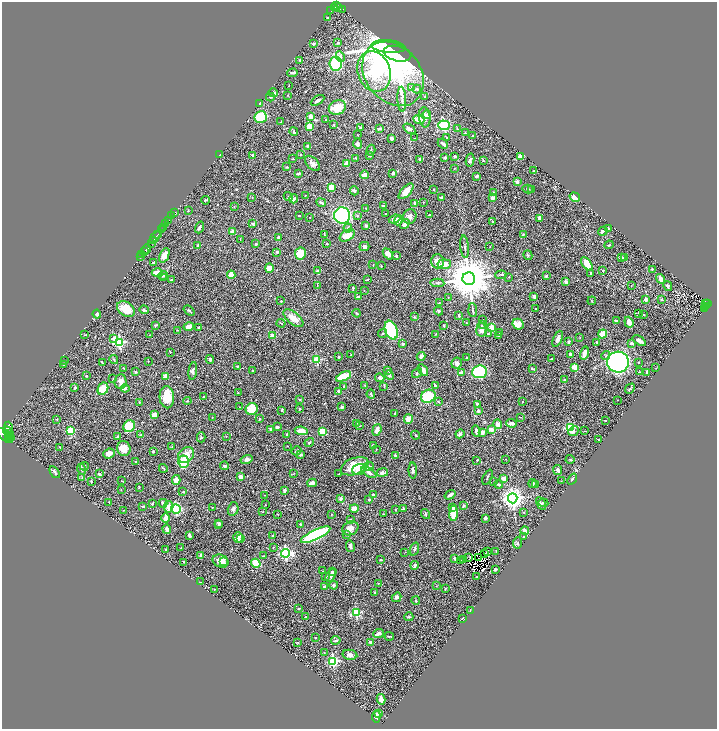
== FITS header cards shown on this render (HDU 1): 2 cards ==
NAXIS1  =                 1429
NAXIS2  =                 1453

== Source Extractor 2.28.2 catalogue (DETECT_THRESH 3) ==
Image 1429 x 1453 px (HDU 1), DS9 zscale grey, zoomed out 1/2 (1 PNG px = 2 x 2 image px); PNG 719 x 731 px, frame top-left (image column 1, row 1453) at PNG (2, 2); each listed source drawn as its Kron ellipse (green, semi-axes under 4 px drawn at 4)
Background 0.419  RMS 0.016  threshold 0.0479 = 3 sigma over >= 5 px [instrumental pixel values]
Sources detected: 536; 26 cannot appear on this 1/2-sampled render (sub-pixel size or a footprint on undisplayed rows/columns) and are neither listed nor drawn; of the other 510, the 500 brightest by FLUX_AUTO listed and drawn (10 fainter detections omitted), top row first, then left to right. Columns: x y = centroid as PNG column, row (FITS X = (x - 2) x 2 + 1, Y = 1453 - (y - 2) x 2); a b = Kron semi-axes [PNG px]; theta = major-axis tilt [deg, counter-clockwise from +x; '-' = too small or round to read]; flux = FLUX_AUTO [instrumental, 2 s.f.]
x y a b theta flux
337 5 4 3 - 210
335 7 3 2 - 99
339 8 4 3 - 110
343 9 2 1 - 11
331 10 3 1 - 65
328 17 4 2 - 4.7
314 43 3 2 - 6.4
338 43 3 3 - 3.2
388 47 17 6 -5 490
397 54 14 7 -13 6200
340 57 5 4 - 10
300 60 3 2 - 2.8
336 64 7 6 - 130
374 71 20 16 -71 340
293 73 5 2 - 5.6
393 74 35 27 -50 400
289 86 2 1 - 0.86
412 88 4 3 - 4.3
417 89 4 4 - 5
273 93 4 3 - 9.3
288 95 3 2 - 1.4
270 97 4 2 - 2.3
425 97 3 2 - 2.6
402 99 12 3 -87 12
317 100 7 3 31 11
260 103 3 2 - 11
337 107 9 7 22 63
427 114 4 3 - 4.5
311 116 3 3 - 13
261 117 6 6 - 150
425 117 10 5 -84 17
419 119 5 3 - 48
326 120 3 2 - 1.7
281 122 3 2 - 1.5
334 125 3 3 - 2.8
444 125 6 5 - 140
310 126 4 3 - 62
361 128 3 3 - 6
380 129 4 2 - 5.8
409 129 7 4 -34 7.1
457 129 4 3 - 3.2
294 132 4 3 - 5.1
465 133 3 2 - 1.7
357 135 2 2 - 1.3
472 136 2 2 - 2
391 138 3 2 - 9.1
415 138 2 1 - 1.5
447 138 4 2 - 3
358 144 5 3 - 5.8
443 144 6 3 -43 6.1
307 146 4 3 - 3
371 150 5 3 - 3.3
220 155 3 1 - 1.4
252 155 2 2 - 7.2
300 155 3 2 - 1.3
370 156 4 3 - 2.4
455 156 4 3 - 4.9
520 157 3 3 - 30
356 158 3 2 - 1.6
445 158 4 3 - 5
293 159 4 2 - 1.6
419 159 3 3 - 5.3
470 160 6 4 78 6.8
483 161 3 2 - 1.5
312 163 9 5 -45 12
347 163 3 3 - 19
287 167 3 3 - 2
454 168 3 2 - 1.4
534 171 3 2 - 1.8
298 173 4 2 - 4.4
393 173 2 2 - 11
364 175 4 3 - 10
477 176 3 2 - 4.5
517 182 3 3 - 10
331 187 4 4 - 34
433 189 2 2 - 1.3
528 189 5 3 - 3.3
532 189 3 3 - 3.3
354 191 4 3 - 5.3
406 191 10 4 47 23
494 193 3 3 - 4.8
288 196 5 4 - 3.9
305 196 2 1 - 1.1
252 197 2 2 - 1.1
442 197 4 3 - 3.4
575 197 5 4 - 18
492 198 4 3 - 7
294 199 4 3 - 11
205 200 4 2 - 3.9
423 202 2 2 - 1
321 203 5 2 - 9.6
415 203 3 3 - 8.5
383 205 3 2 - 3
234 207 3 2 - 1.1
366 208 2 1 - 0.92
188 211 4 1 - 0.99
175 212 2 1 - 33
386 214 2 2 - 3.1
299 215 2 2 - 2.7
342 215 8 8 - 430
429 215 2 2 - 2.3
172 216 3 1 - 110
357 216 3 3 - 2.1
410 216 7 6 - 12
310 217 2 2 - 0.94
539 218 4 2 - 9.3
395 219 6 3 21 17
399 220 5 4 - 14
168 221 2 2 - 190
492 221 2 2 - 2.8
166 224 4 1 - 89
253 224 4 4 - 3.8
405 224 5 4 - 17
366 225 3 2 - 6.6
164 227 3 2 - 450
199 227 6 3 69 6
348 228 4 4 - 4
608 228 2 2 - 2.9
161 229 3 2 - 120
232 231 4 3 - 15
603 231 5 3 - 5.1
158 234 4 3 - 120
523 234 2 1 - 2.1
324 235 4 3 - 2.2
347 235 8 5 29 38
155 237 7 1 52 140
279 237 3 3 - 9
240 239 3 2 - 0.91
153 241 2 1 - 150
151 244 3 2 - 110
256 244 2 2 - 5.8
327 244 3 2 - 3.3
609 245 4 2 - 1.7
198 246 4 3 - 8
364 246 5 4 - 7.3
490 246 2 2 - 1.2
465 247 11 2 -84 5.3
146 249 5 2 - 320
144 251 3 1 - 160
277 252 4 3 - 4.3
300 253 6 5 - 54
142 254 3 2 - 86
388 254 6 4 -49 19
164 255 8 4 66 21
528 255 5 3 - 3.5
397 256 3 2 - 3.5
140 257 4 1 - 60
621 258 3 3 - 3.1
625 258 3 3 - 6.9
437 261 7 6 - 17
153 263 2 2 - 7.6
444 264 7 5 6 26
587 264 7 4 -52 48
373 265 3 2 - 1.6
381 266 3 3 - 2.4
269 268 5 4 - 23
652 269 2 2 - 2.7
603 270 2 2 - 4.2
317 271 4 3 - 6.6
157 273 6 3 -2 46
591 273 3 2 - 2.2
231 275 4 4 - 18
501 275 5 3 - 3.8
163 276 5 3 - 4.9
546 276 4 3 - 3.7
509 277 3 2 - 1.3
164 278 2 2 - 1.2
171 279 3 2 - 2.6
469 279 6 6 - 14000
661 279 5 3 - 22
367 280 4 1 - 2.1
566 282 4 3 - 8.4
437 283 7 1 -4 3.3
317 285 4 2 - 2.3
631 285 3 2 - 1.3
668 286 5 3 - 6.9
353 288 3 2 - 2.7
364 291 2 2 - 1.2
534 296 3 3 - 6.5
358 297 3 3 - 4.6
448 297 2 2 - 0.96
646 299 3 2 - 9.5
661 299 3 2 - 2
281 301 3 2 - 2.3
592 301 4 2 - 1.7
439 303 2 2 - 1.6
706 304 4 1 - 18
708 304 4 1 - 38
706 307 2 1 - 17
705 308 2 1 - 12
126 309 9 7 -33 47
536 309 4 1 - 1.7
144 310 4 3 - 6.9
473 310 7 2 -87 3.8
189 311 6 2 -39 4.3
439 311 4 4 - 4.5
357 313 4 3 - 2.9
638 313 2 2 - 1.1
97 314 4 3 - 6.3
459 315 4 3 - 3.2
643 315 3 2 - 2.3
414 317 4 3 - 2.5
293 318 12 6 -39 33
482 319 2 1 - 1.5
616 321 3 2 - 5.7
466 322 2 2 - 1.2
629 322 5 4 - 14
281 323 4 1 - 1.7
518 324 6 5 - 37
156 325 4 3 - 2.6
483 325 4 2 - 3.9
444 326 2 2 - 2.2
189 327 5 3 - 22
199 327 3 2 - 3
491 327 4 3 - 22
177 330 4 2 - 1.6
391 330 10 6 -71 230
481 330 7 5 -84 16
499 332 4 2 - 2.7
383 334 5 3 - 4.1
436 334 3 2 - 1.2
488 334 2 2 - 2.1
602 334 5 4 - 41
85 335 2 2 - 0.97
149 335 2 2 - 0.97
499 335 3 3 - 6.7
273 336 4 3 - 11
580 337 2 2 - 1.3
114 338 3 2 - 24
558 339 8 3 67 16
639 341 7 3 -33 9.3
119 342 4 3 - 300
568 342 4 3 - 4.2
597 342 3 3 - 2.2
631 343 4 3 - 6.3
403 344 3 2 - 7.8
170 352 2 2 - 1.9
584 353 7 3 75 20
571 354 4 2 - 9.5
351 355 2 2 - 3.2
421 356 4 3 - 14
606 356 4 3 - 4
338 357 2 2 - 2.5
466 358 2 1 - 1.7
114 359 4 2 - 2.8
317 359 3 3 - 130
552 359 3 2 - 2.9
64 360 2 1 - 1.1
210 360 4 3 - 4.7
148 361 3 2 - 1.2
102 362 3 1 - 2
618 362 11 10 - 870
638 362 2 1 - 1.2
457 363 5 5 - 7.9
64 364 2 2 - 3.7
237 366 3 3 - 2
575 367 3 3 - 49
123 368 3 2 - 1.9
532 368 4 2 - 3
656 368 3 1 - 0.95
388 370 4 3 - 4.4
423 370 6 4 -58 12
193 371 9 4 81 10
252 371 2 2 - 3.7
135 372 3 3 - 4.1
462 372 4 3 - 7.6
479 372 7 6 - 240
639 372 4 1 - 1.5
647 372 4 2 - 7.3
417 373 5 3 - 3.3
389 375 5 4 - 5.7
86 376 2 2 - 2.3
165 376 3 3 - 15
344 376 8 3 24 75
380 378 5 3 - 13
113 379 3 2 - 1.5
564 379 3 2 - 2
120 381 7 6 - 15
365 385 2 2 - 1.2
344 386 3 2 - 2
384 386 4 2 - 2.7
435 386 3 3 - 7.2
75 387 3 2 - 3.1
125 388 4 3 - 5.3
103 389 6 5 - 47
630 389 5 2 - 3.4
339 391 4 3 - 5
238 393 2 2 - 1.1
371 394 4 3 - 2.9
428 396 7 6 - 130
167 397 11 7 -88 62
203 397 3 2 - 2
300 399 3 2 - 2
617 400 2 1 - 1.2
187 401 4 2 - 2.3
139 402 3 2 - 1.6
438 402 4 2 - 2.2
523 402 2 2 - 1.5
477 404 4 2 - 3.2
240 407 3 2 - 1.3
342 407 3 2 - 11
252 409 6 6 - 58
299 409 3 2 - 4.1
282 410 3 2 - 3.8
478 411 4 4 - 4.8
395 413 2 2 - 2.2
154 415 4 3 - 14
212 417 2 1 - 0.93
520 417 3 2 - 1.3
57 419 3 2 - 1.5
260 419 2 2 - 2.3
408 419 4 4 - 20
605 421 2 2 - 5.7
357 423 3 2 - 1.4
511 423 5 3 - 17
498 424 4 3 - 14
129 426 6 5 - 89
360 426 3 2 - 1.3
277 427 4 3 - 5
570 427 3 3 - 230
8 428 6 4 88 1100
271 429 3 2 - 5.7
70 430 3 3 - 160
377 430 6 3 72 21
491 430 3 3 - 17
7 431 5 2 - 530
301 431 6 4 -9 30
476 431 6 2 -84 8.9
573 431 6 3 41 13
585 431 2 2 - 1.4
322 432 3 3 - 90
482 432 3 3 - 20
10 433 2 2 - 160
287 434 3 2 - 3
460 434 4 3 - 7.2
5 435 10 5 -40 1500
8 435 2 1 - 100
141 435 3 2 - 2.2
415 435 4 3 - 2.6
226 436 2 2 - 1.2
117 437 3 2 - 2.3
201 437 5 3 - 4
10 438 3 2 - 160
599 440 2 2 - 2.8
309 442 5 3 - 3.3
373 445 2 2 - 8.7
287 446 3 2 - 1.2
60 447 3 2 - 2.4
172 447 3 2 - 1.8
124 449 7 6 - 38
376 449 2 2 - 1.1
153 451 3 2 - 3.2
296 451 5 2 - 4.6
109 453 6 5 - 21
186 455 9 7 47 26
301 455 4 3 - 2.8
395 455 3 2 - 3.8
247 459 6 4 16 7.8
506 459 2 2 - 1.1
570 459 4 2 - 2.5
477 460 2 2 - 3.5
135 461 2 2 - 1.4
184 462 6 5 - 72
84 466 4 3 - 2.9
225 466 4 3 - 5.1
355 466 14 8 21 69
368 466 5 3 - 6.2
163 468 4 2 - 2.7
82 469 6 3 -73 4.1
359 469 7 5 18 13
413 470 8 3 -87 7.5
558 470 5 4 - 9.8
55 472 7 2 -55 6.1
369 472 8 4 -34 11
382 473 6 4 10 6.1
99 474 3 2 - 7
294 474 3 2 - 1.5
339 474 3 2 - 1.9
82 477 3 2 - 1.3
241 477 4 3 - 16
487 477 8 2 64 2.5
504 479 4 3 - 20
572 479 6 3 54 4.2
176 480 5 3 - 33
91 481 3 2 - 2.4
122 481 3 2 - 1.5
561 481 3 2 - 0.88
493 482 3 2 - 1.6
312 483 5 3 - 12
533 483 4 3 - 4.7
499 484 4 3 - 3.8
536 485 4 3 - 2.4
139 487 3 2 - 1.8
121 490 2 2 - 1.5
284 490 4 3 - 5.5
183 492 3 2 - 1.9
265 495 2 2 - 1.1
373 495 3 2 - 5.4
450 495 6 2 35 13
513 498 5 4 - 1900
341 499 3 3 - 6.1
369 500 3 3 - 1.5
109 502 2 1 - 1.3
152 503 3 2 - 2.2
163 503 4 3 - 9.3
543 503 5 3 - 2.7
541 504 7 4 -62 4.5
265 505 2 2 - 0.96
143 506 4 2 - 2.8
463 506 4 3 - 3.5
169 507 6 4 80 18
212 507 2 2 - 1
453 507 3 2 - 6.6
354 508 4 3 - 18
176 509 5 4 - 190
233 509 7 5 75 9.1
403 509 3 2 - 2.9
124 510 3 2 - 1.1
395 510 2 2 - 1.3
263 512 2 2 - 1.3
524 512 2 2 - 1.3
454 513 7 3 84 54
277 514 3 2 - 1.3
331 514 2 2 - 1.1
383 514 2 1 - 1.3
425 514 5 2 - 3.4
166 518 4 3 - 25
485 518 3 3 - 6.9
350 520 3 3 - 2.2
219 523 3 3 - 4.3
218 525 2 2 - 1.8
300 525 3 2 - 2.2
350 528 8 6 26 17
167 529 5 4 - 7.8
525 531 4 3 - 14
346 534 3 3 - 3.3
189 535 4 2 - 8.9
273 535 3 2 - 3.9
316 535 16 5 25 300
238 537 5 4 - 15
524 537 3 3 - 4.7
241 539 4 2 - 2.5
518 543 6 3 84 4
350 546 6 4 -76 5.8
273 547 3 2 - 1.4
181 548 2 2 - 1.9
166 549 2 2 - 2.2
414 549 7 3 71 5.5
487 551 3 2 - 3.9
496 551 3 2 - 1.3
405 552 2 2 - 1
286 553 4 4 - 550
484 554 3 2 - 1.5
201 555 4 3 - 5.5
264 556 2 2 - 1.2
478 557 3 1 - 0.9
455 558 4 2 - 6.5
469 558 3 1 - 2.2
464 559 2 2 - 1.4
380 560 2 2 - 1.9
460 560 2 2 - 1.4
221 561 8 6 -24 21
183 562 3 2 - 1.2
224 562 4 3 - 3.7
256 563 5 4 - 73
415 565 4 3 - 6.7
495 569 3 3 - 5.7
323 571 2 2 - 0.93
332 572 4 3 - 5.9
331 575 7 4 56 9.9
325 576 3 3 - 3.7
477 576 2 2 - 1.7
200 582 2 1 - 0.99
378 583 3 2 - 0.97
334 585 4 3 - 4.9
324 586 3 2 - 3.2
436 586 2 1 - 0.97
214 589 2 2 - 1.6
445 589 3 2 - 2.4
374 592 3 2 - 1.9
397 597 5 3 - 12
416 601 4 2 - 2.6
299 609 4 2 - 1.8
470 610 2 2 - 1.1
356 613 4 3 - 190
306 616 3 2 - 2
409 617 5 3 - 3.8
462 618 3 2 - 1.7
378 634 5 2 - 19
389 636 4 2 - 2.6
315 638 2 2 - 2.3
336 640 5 3 - 5.6
297 642 4 3 - 1.9
370 642 2 2 - 6.2
324 652 3 3 - 2.1
350 655 7 5 -12 8.7
333 661 4 3 - 320
381 699 5 3 - 20
379 713 4 3 - 5.1
376 717 6 3 83 15
At the frame edge (FLAGS 8, measured only in part): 1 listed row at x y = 5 435
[10 fainter detections neither listed nor drawn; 26 sub-pixel or undisplayed-footprint detections neither listed nor drawn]